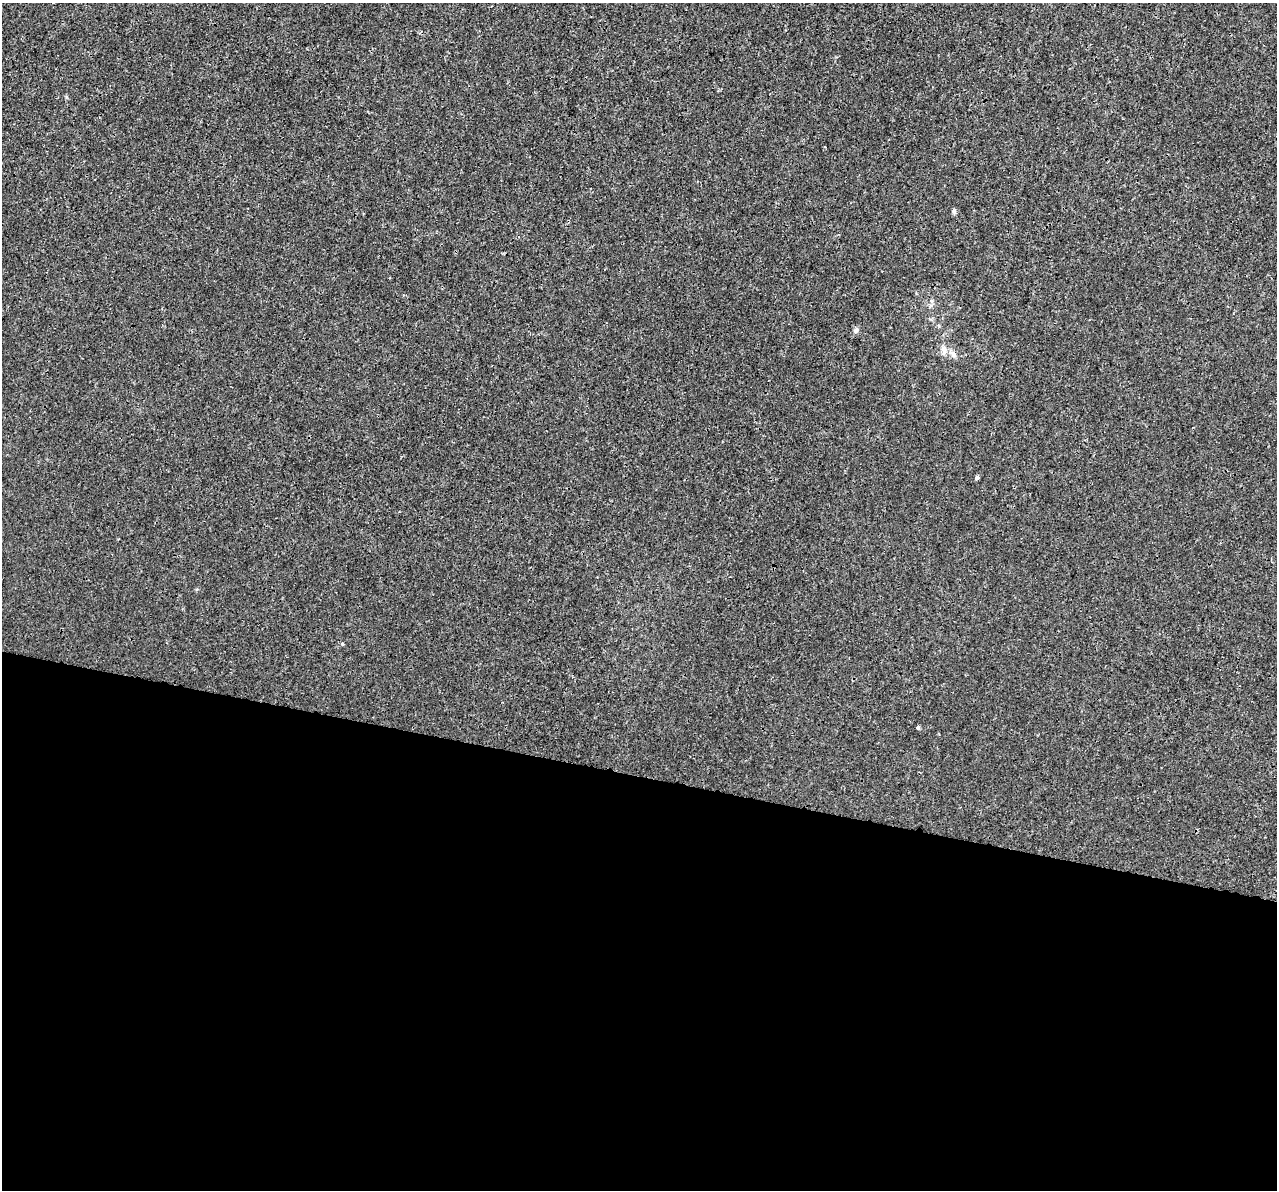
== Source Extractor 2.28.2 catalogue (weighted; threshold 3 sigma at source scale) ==
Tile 14 of 4 x 4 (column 2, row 4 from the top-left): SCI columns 1301-2575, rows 340-1527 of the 5142 x 5368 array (HDU 1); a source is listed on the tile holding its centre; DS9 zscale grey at full resolution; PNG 1279 x 1192 px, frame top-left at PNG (2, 3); no overlay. Shown black and unused: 35% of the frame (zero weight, under 3 of 4 exposures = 5% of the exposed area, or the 3 px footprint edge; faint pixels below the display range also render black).
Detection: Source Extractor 2.28.2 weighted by HDU 2 'WHT'; one run over the whole footprint, this tile lists its part. Background 1.88e-04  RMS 0.0015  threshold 0.00666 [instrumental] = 3 sigma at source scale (4.5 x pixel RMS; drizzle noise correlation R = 1.50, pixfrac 1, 0.0396/0.0396 arcsec/px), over >= 5 px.
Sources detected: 8; all 8 listed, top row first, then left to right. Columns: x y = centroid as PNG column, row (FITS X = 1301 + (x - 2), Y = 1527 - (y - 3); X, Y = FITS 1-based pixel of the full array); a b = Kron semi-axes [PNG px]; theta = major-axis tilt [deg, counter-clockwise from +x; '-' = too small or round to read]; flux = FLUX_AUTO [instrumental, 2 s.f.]
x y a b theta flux
954 211 7 4 46 0.27
931 301 6 4 -88 0.29
856 330 7 7 - 0.49
944 349 10 8 -73 0.8
953 354 11 6 -57 0.59
977 478 4 3 - 0.4
342 644 4 4 - 0.2
918 728 3 3 - 1.2